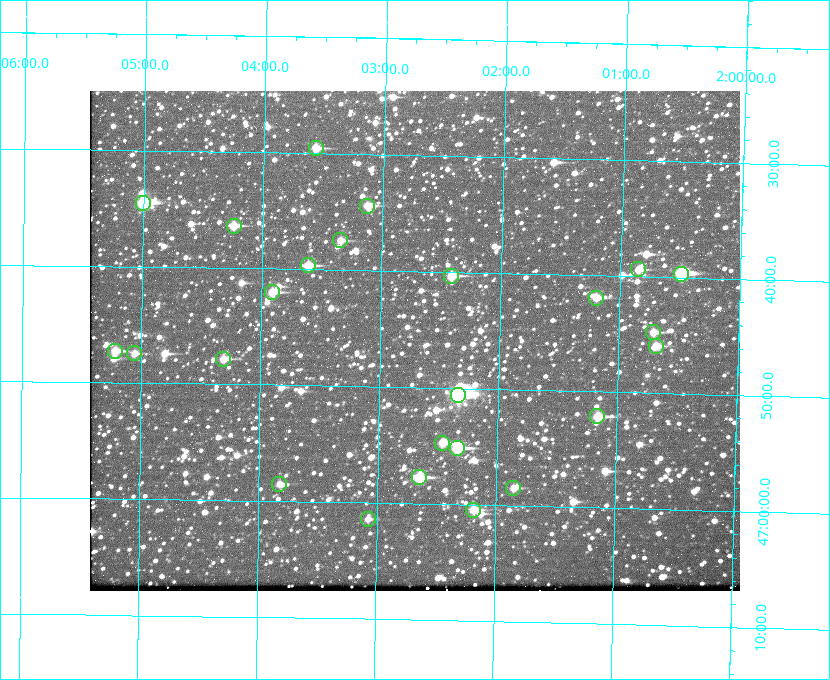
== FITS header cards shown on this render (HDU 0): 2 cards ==
NAXIS1  =                  650 / Width of table row in bytes
NAXIS2  =                  500 / Number of rows in table

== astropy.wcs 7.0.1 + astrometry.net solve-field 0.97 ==
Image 650 x 500 px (HDU 0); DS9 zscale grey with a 90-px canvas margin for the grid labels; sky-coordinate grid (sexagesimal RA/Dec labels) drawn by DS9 from the SOLVED WCS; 25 Tycho-2 reference stars matched to detected sources circled (green)
Header WCS: none
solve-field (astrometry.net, Tycho-2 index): SOLVED blind (the file carries no WCS)
Solved WCS: RA---TAN-SIP/DEC--TAN-SIP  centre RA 02:02:43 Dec +46:46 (30.68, +46.77 deg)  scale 5.17 arcsec/px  FOV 56.0' x 43.0'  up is +179 deg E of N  parity flipped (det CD > 0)
(file carries no celestial WCS; the grid is the blind solution)
Tycho-2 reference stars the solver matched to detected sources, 25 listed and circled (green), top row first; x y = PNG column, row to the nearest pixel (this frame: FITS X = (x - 90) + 1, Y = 500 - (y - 91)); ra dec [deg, ICRS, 3 dp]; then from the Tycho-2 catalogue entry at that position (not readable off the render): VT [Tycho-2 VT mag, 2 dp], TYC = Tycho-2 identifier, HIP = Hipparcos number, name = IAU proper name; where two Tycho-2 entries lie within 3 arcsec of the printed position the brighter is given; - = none
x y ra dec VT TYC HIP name
316 148 30.892 +46.493 10.70 3280-490-1 - -
143 203 31.250 +46.575 8.43 3281-919-1 - -
367 206 30.782 +46.574 10.16 3280-645-1 - -
234 226 31.061 +46.606 9.99 3281-582-1 - -
340 240 30.837 +46.625 10.69 3280-1254-1 - -
308 265 30.904 +46.661 9.60 3280-781-1 - -
638 269 30.213 +46.657 10.42 3280-803-1 - -
681 274 30.124 +46.661 9.43 3280-672-1 - -
451 276 30.604 +46.672 9.47 3280-908-1 - -
272 292 30.978 +46.700 9.85 3281-909-1 - -
596 298 30.300 +46.699 10.25 3280-1695-1 - -
653 332 30.179 +46.746 10.21 3280-486-1 - -
656 346 30.172 +46.766 10.54 3280-993-1 - -
115 351 31.305 +46.788 10.64 3281-663-1 - -
134 353 31.264 +46.791 10.76 3281-86-1 - -
223 359 31.078 +46.798 10.61 3281-114-1 - -
458 395 30.583 +46.843 7.07 3280-746-1 9508 -
597 416 30.291 +46.869 9.33 3280-1647-1 - -
442 443 30.615 +46.912 10.08 3284-203-1 - -
457 448 30.584 +46.919 9.47 3284-629-1 - -
419 477 30.663 +46.962 9.31 3284-347-1 - -
279 484 30.956 +46.975 11.27 3285-185-1 - -
513 488 30.464 +46.975 10.61 3284-511-1 - -
473 510 30.548 +47.007 10.42 3284-727-1 - -
368 519 30.769 +47.024 11.20 3284-681-1 - -